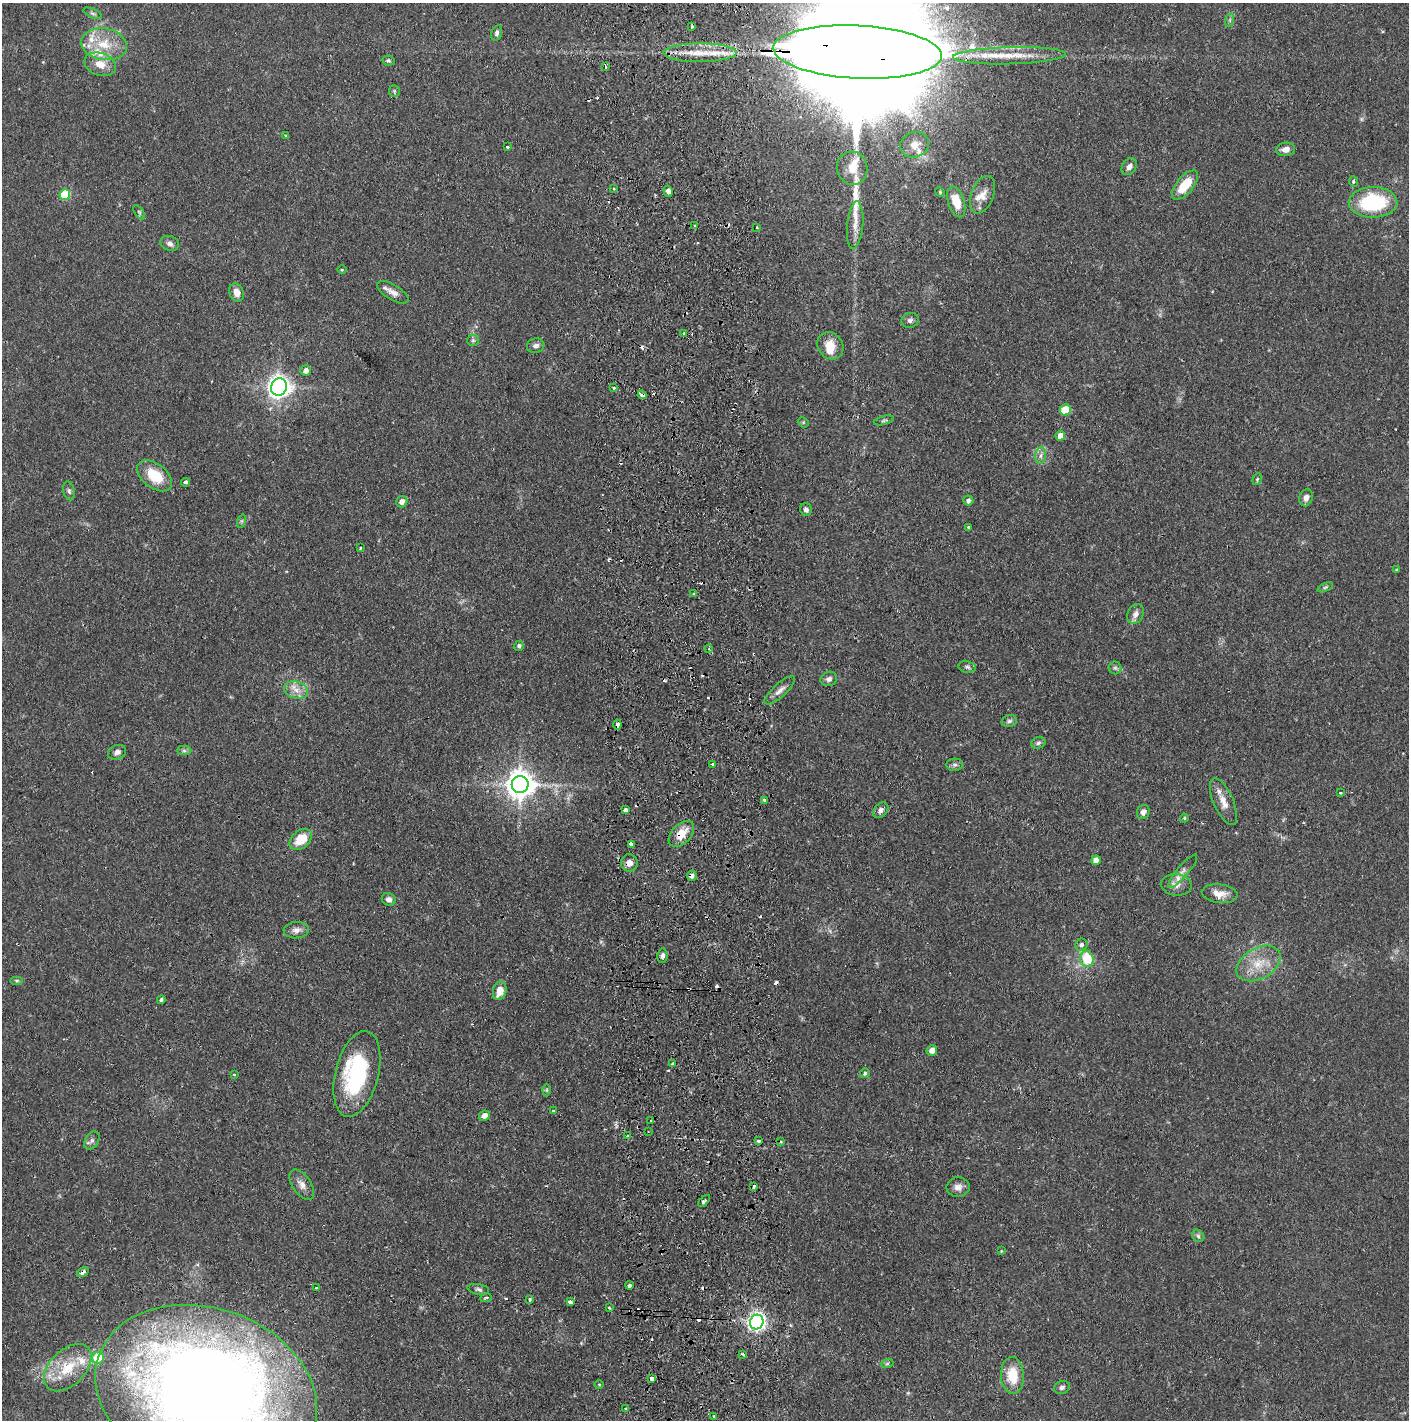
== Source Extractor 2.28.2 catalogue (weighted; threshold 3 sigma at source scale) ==
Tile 5 of 3 x 3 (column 2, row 2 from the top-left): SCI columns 1492-2898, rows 1421-2838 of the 4390 x 4257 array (HDU 1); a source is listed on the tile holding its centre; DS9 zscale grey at full resolution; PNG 1411 x 1422 px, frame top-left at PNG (2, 3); each listed source drawn as its Kron ellipse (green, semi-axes under 4 px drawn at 4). Shown black and unused: <1% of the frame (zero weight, under 2 of 3 exposures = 3% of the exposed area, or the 3 px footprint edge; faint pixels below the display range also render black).
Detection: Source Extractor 2.28.2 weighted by HDU 2 'WHT'; one run over the whole footprint, this tile lists its part. Background 0.076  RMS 0.0055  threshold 0.025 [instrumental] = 3 sigma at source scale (4.5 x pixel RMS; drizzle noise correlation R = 1.50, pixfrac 1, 0.05/0.05 arcsec/px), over >= 5 px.
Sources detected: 178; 2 too faint to see at this stretch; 22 cosmic-ray / hot-pixel residue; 1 long thin detection or spike segment (spike, bleed or trail) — neither listed nor drawn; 9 inside a brighter listed object's ellipse — not listed separately; the other 144 listed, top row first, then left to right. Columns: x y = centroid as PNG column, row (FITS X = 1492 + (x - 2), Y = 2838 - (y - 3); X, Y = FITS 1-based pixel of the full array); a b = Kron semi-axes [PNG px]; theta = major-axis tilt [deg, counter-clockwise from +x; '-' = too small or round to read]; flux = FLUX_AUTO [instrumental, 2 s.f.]
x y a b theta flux
93 13 10 4 -23 1.2
1230 20 7 4 72 1.1
692 26 3 3 - 1.1
497 33 8 5 72 1.6
104 44 23 16 -9 15
857 52 84 26 -3 75000
700 53 37 9 0 15
1009 56 56 8 2 18
388 60 6 5 - 0.94
100 64 16 11 -20 7.6
605 66 3 3 - 3.6
394 91 6 5 - 0.89
285 136 3 3 - 0.73
914 145 14 12 24 7.2
507 147 3 3 - 2
1286 149 9 7 5 3.5
1129 167 9 7 56 2.6
852 168 17 15 -75 7.9
1353 182 5 4 - 1.1
1185 185 17 8 50 14
614 189 3 2 - 0.54
668 191 5 4 - 2.4
940 192 5 4 - 0.67
65 195 5 5 - 34
983 195 20 11 69 6.3
956 202 16 8 -72 13
1373 202 24 15 1 46
139 212 8 4 -54 0.98
695 225 3 2 - 0.89
855 225 24 8 84 6.5
757 228 3 2 - 1.2
170 243 9 7 -21 2.4
342 270 5 3 - 0.47
237 292 9 7 -71 4.4
393 292 18 7 -31 3.9
910 320 8 7 - 1.7
684 334 3 3 - 2.5
473 340 6 6 - 1.2
536 346 9 7 17 2.2
830 346 14 12 -53 8.5
306 371 5 5 - 2.9
279 387 9 7 65 430
614 388 3 3 - 0.76
642 395 4 3 - 4
1065 410 5 5 - 22
884 420 10 3 15 1
803 422 6 4 -45 0.67
1060 436 5 4 - 4.6
1041 455 8 5 83 2
155 476 20 12 -38 17
1257 479 6 4 70 0.77
185 482 4 3 - 2.4
69 491 9 5 -75 1.4
1306 498 9 6 76 2.7
968 501 5 5 - 1.7
402 502 6 5 - 3.1
806 510 6 6 - 2.1
242 521 7 4 71 0.86
969 527 3 3 - 1.1
360 548 3 2 - 0.53
1397 570 4 3 - 0.69
1325 587 8 4 23 1
694 594 3 3 - 1
1136 614 10 7 62 3.1
519 646 5 5 - 1.3
709 649 4 3 - 0.62
967 667 8 6 -11 1.3
1115 668 6 6 - 1.3
829 679 8 7 - 2.1
296 690 12 8 -16 4.8
780 690 19 6 42 3.7
1009 721 8 5 15 1.3
617 724 5 4 - 2.5
1038 743 7 5 18 1.3
184 751 7 4 0 1.2
117 752 9 7 22 2.3
712 764 3 3 - 1.9
955 765 8 6 2 1.4
520 785 8 8 - 770
1340 793 4 3 - 0.64
765 800 3 3 - 2.9
1223 802 25 10 -66 6.8
626 810 4 4 - 3
881 810 9 6 45 2.6
1143 812 7 6 - 2.9
1184 818 4 4 - 0.53
681 834 15 9 47 10
301 839 13 9 41 12
631 844 4 3 - 4.3
1096 860 5 4 - 3.7
629 863 8 8 - 3.6
1183 871 21 5 49 3.1
692 876 5 5 - 2.4
1176 885 15 11 -7 4.3
1220 894 18 9 -6 6.1
389 899 7 6 - 2.2
296 930 12 8 4 3
1081 945 6 6 - 1.7
662 956 7 5 81 1.6
1087 959 8 7 - 21
1259 963 24 15 30 13
17 981 6 4 0 0.81
500 991 9 6 77 8
161 1000 4 4 - 1
932 1050 5 5 - 4.2
672 1064 4 3 - 0.93
865 1073 5 4 - 0.78
234 1074 3 3 - 0.6
357 1074 44 21 76 55
547 1090 6 4 -90 0.75
553 1111 4 3 - 0.93
484 1116 5 5 - 4
651 1121 3 2 - 1.3
648 1131 3 2 - 0.43
628 1135 3 2 - 0.95
92 1140 9 6 58 1.9
758 1140 4 3 - 2
780 1141 3 3 - 2.9
302 1185 17 9 -56 4.1
754 1186 3 3 - 1.6
958 1187 11 10 - 3.5
704 1201 7 3 46 1.5
1198 1236 7 5 -47 1.3
1001 1251 3 3 - 0.42
83 1272 6 4 35 2.2
629 1285 4 3 - 2.8
317 1288 3 3 - 1.5
478 1289 11 5 -9 1.6
486 1298 6 3 8 0.75
530 1300 3 3 - 2.2
570 1302 3 3 - 13
609 1308 3 2 - 0.83
757 1322 7 6 - 240
743 1354 4 3 - 1.7
98 1358 6 6 - 17
887 1364 6 4 20 0.89
68 1368 28 17 44 20
1012 1375 18 11 -87 16
651 1378 3 3 - 18
599 1384 5 3 - 0.61
1062 1387 8 6 19 1.6
206 1392 113 84 -18 920
626 1408 3 3 - 3
714 1417 3 3 - 1.6
Overlapping masked pixels (flux is a lower limit): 9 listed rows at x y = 857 52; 1009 56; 642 395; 617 724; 681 834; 629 863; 692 876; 83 1272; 757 1322
Isophote crosses this tile's border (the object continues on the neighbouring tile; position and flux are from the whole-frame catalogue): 2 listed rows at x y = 857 52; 206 1392